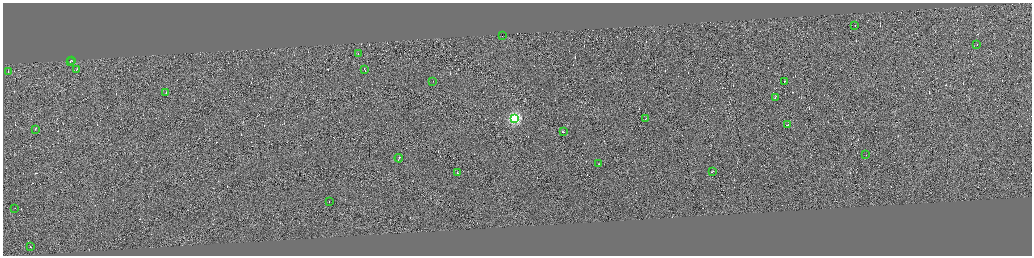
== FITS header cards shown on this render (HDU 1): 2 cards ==
NAXIS1  =                 4117
NAXIS2  =                 1014

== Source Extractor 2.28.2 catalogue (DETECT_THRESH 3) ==
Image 4117 x 1014 px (HDU 1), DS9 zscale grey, zoomed out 1/4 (1 PNG px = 4 x 4 image px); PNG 1034 x 258 px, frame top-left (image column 3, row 1011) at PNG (3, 3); each listed source drawn as its Kron ellipse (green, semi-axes under 4 px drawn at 4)
Background 0.0148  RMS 1.4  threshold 4.13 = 3 sigma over >= 5 px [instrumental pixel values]
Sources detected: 489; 463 cannot appear on this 1/4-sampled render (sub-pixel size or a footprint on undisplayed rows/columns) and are neither listed nor drawn; the other 26 listed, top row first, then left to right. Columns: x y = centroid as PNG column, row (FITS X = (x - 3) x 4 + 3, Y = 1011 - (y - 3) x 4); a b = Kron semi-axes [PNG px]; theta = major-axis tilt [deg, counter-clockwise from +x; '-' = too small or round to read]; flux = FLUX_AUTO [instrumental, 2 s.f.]
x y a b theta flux
855 26 2 1 - 5000
502 36 2 1 - 700000
977 45 2 1 - 1600
358 54 2 1 - 2700
71 60 2 1 - 3000
70 61 2 1 - 3700
77 69 2 1 - 3000
365 70 4 1 - 5000
8 71 2 1 - 2700
433 81 2 1 - 1500
784 81 2 1 - 3300
166 92 2 1 - 4900
775 97 3 1 - 7100
515 118 4 3 - 110000
646 119 2 1 - 2200
787 124 2 1 - 7400
35 129 2 1 - 860
563 132 2 1 - 5200
866 155 2 1 - 900
399 158 4 1 - 14000
599 164 2 1 - 4400
712 171 2 1 - 4500
458 173 2 1 - 4000
329 201 2 1 - 2300
15 208 2 1 - 980
30 246 2 1 - 18000
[463 sub-pixel or undisplayed-footprint detections neither listed nor drawn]